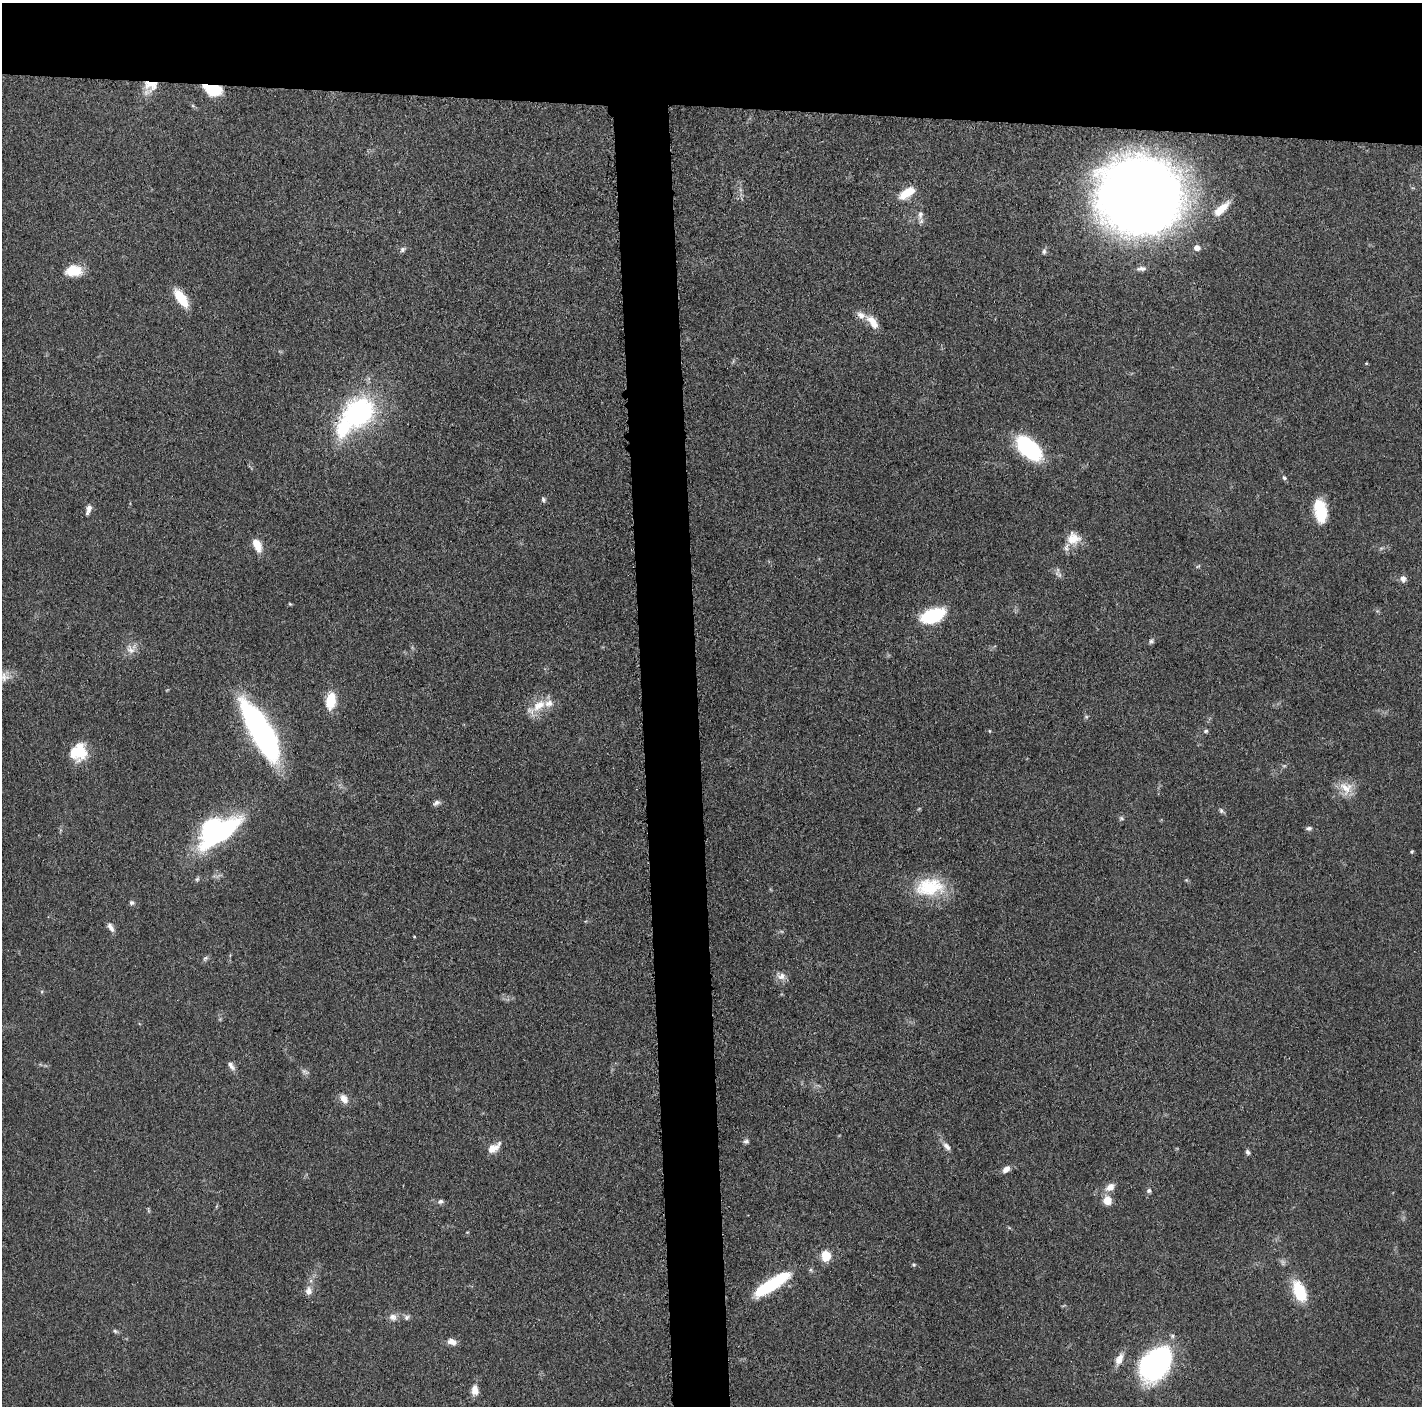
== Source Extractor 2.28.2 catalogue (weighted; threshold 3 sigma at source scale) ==
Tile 2 of 3 x 3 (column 2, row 1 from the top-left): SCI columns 1426-2845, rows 2828-4231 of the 4280 x 4250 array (HDU 1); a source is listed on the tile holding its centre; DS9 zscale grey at full resolution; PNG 1424 x 1408 px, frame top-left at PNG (2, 3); no overlay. Shown black and unused: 11% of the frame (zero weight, under 3 of 5 exposures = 1% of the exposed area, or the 3 px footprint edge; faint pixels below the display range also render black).
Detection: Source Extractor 2.28.2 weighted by HDU 2 'WHT'; one run over the whole footprint, this tile lists its part. Background 0.0487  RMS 0.0053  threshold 0.0237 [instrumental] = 3 sigma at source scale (4.5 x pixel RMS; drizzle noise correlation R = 1.50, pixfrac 1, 0.05/0.05 arcsec/px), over >= 5 px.
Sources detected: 80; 1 too faint to see at this stretch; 1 inside a brighter object's white glare — not listed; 5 inside a brighter listed object's ellipse — not listed separately; the other 73 listed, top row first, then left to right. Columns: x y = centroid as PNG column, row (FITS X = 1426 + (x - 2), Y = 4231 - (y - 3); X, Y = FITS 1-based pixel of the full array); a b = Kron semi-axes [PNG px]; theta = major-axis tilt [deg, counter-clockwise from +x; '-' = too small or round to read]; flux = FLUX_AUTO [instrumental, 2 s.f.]
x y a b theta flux
151 86 18 13 39 9.4
213 90 16 9 -12 18
907 193 19 9 33 11
1140 196 73 67 -25 590
1221 209 23 8 43 8.9
920 215 15 7 84 3
1197 248 5 5 - 4.6
402 249 7 6 - 1.4
1044 251 8 6 84 1.3
1141 269 13 6 7 2
74 271 21 14 4 11
181 298 17 8 -55 17
872 322 21 9 -51 6.8
1366 363 4 3 - 0.45
359 412 27 23 42 89
1029 448 26 14 -43 57
1284 478 7 5 -49 1
543 499 7 6 - 1.1
89 508 9 7 72 2.3
1320 511 26 13 -81 17
1073 538 18 16 -2 9.1
257 545 15 8 -68 7.4
1198 566 7 3 36 0.66
1060 575 7 6 - 1.5
1403 579 9 6 -81 2.5
290 604 5 4 - 0.55
933 615 17 9 20 57
1151 641 8 6 71 1.3
131 650 14 8 -55 3.8
330 700 15 8 82 17
539 706 24 12 37 10
1086 717 6 5 - 0.86
989 731 5 3 - 0.48
1206 731 5 5 - 0.99
262 733 53 15 -59 190
82 751 27 14 -83 12
1346 788 20 17 -40 8.7
436 803 10 6 32 1.7
1221 811 8 5 -57 1.2
1121 818 7 5 -27 1
1309 828 8 5 2 1.3
218 833 53 17 34 78
1412 852 5 3 - 0.56
930 887 40 24 5 28
131 903 6 6 - 1.2
111 927 13 6 -56 2.7
205 958 7 5 44 1.1
781 976 13 10 -11 3.6
231 1066 13 6 -54 2.3
304 1071 8 5 44 1.3
344 1099 13 9 -57 4.2
746 1141 8 6 -6 1.3
947 1146 13 7 -47 2.5
493 1148 16 8 32 6.4
1248 1152 6 5 - 1.4
1006 1169 11 6 40 3.3
1110 1187 12 8 37 4.7
1149 1191 6 6 - 1.1
1107 1200 10 9 - 6
440 1201 6 5 - 1.5
826 1256 11 9 -87 8.9
914 1264 5 3 - 0.67
811 1270 6 4 -72 0.82
772 1284 42 11 33 40
308 1291 12 8 -89 3.3
1299 1291 21 11 -68 24
393 1317 11 9 -23 3.2
407 1317 8 7 - 1.5
115 1331 7 4 -44 0.93
452 1342 11 7 -25 3.6
1119 1359 16 9 61 5.3
1156 1364 33 22 51 120
475 1390 12 8 -86 4.5
Overlapping masked pixels (flux is a lower limit): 2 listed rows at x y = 151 86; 213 90